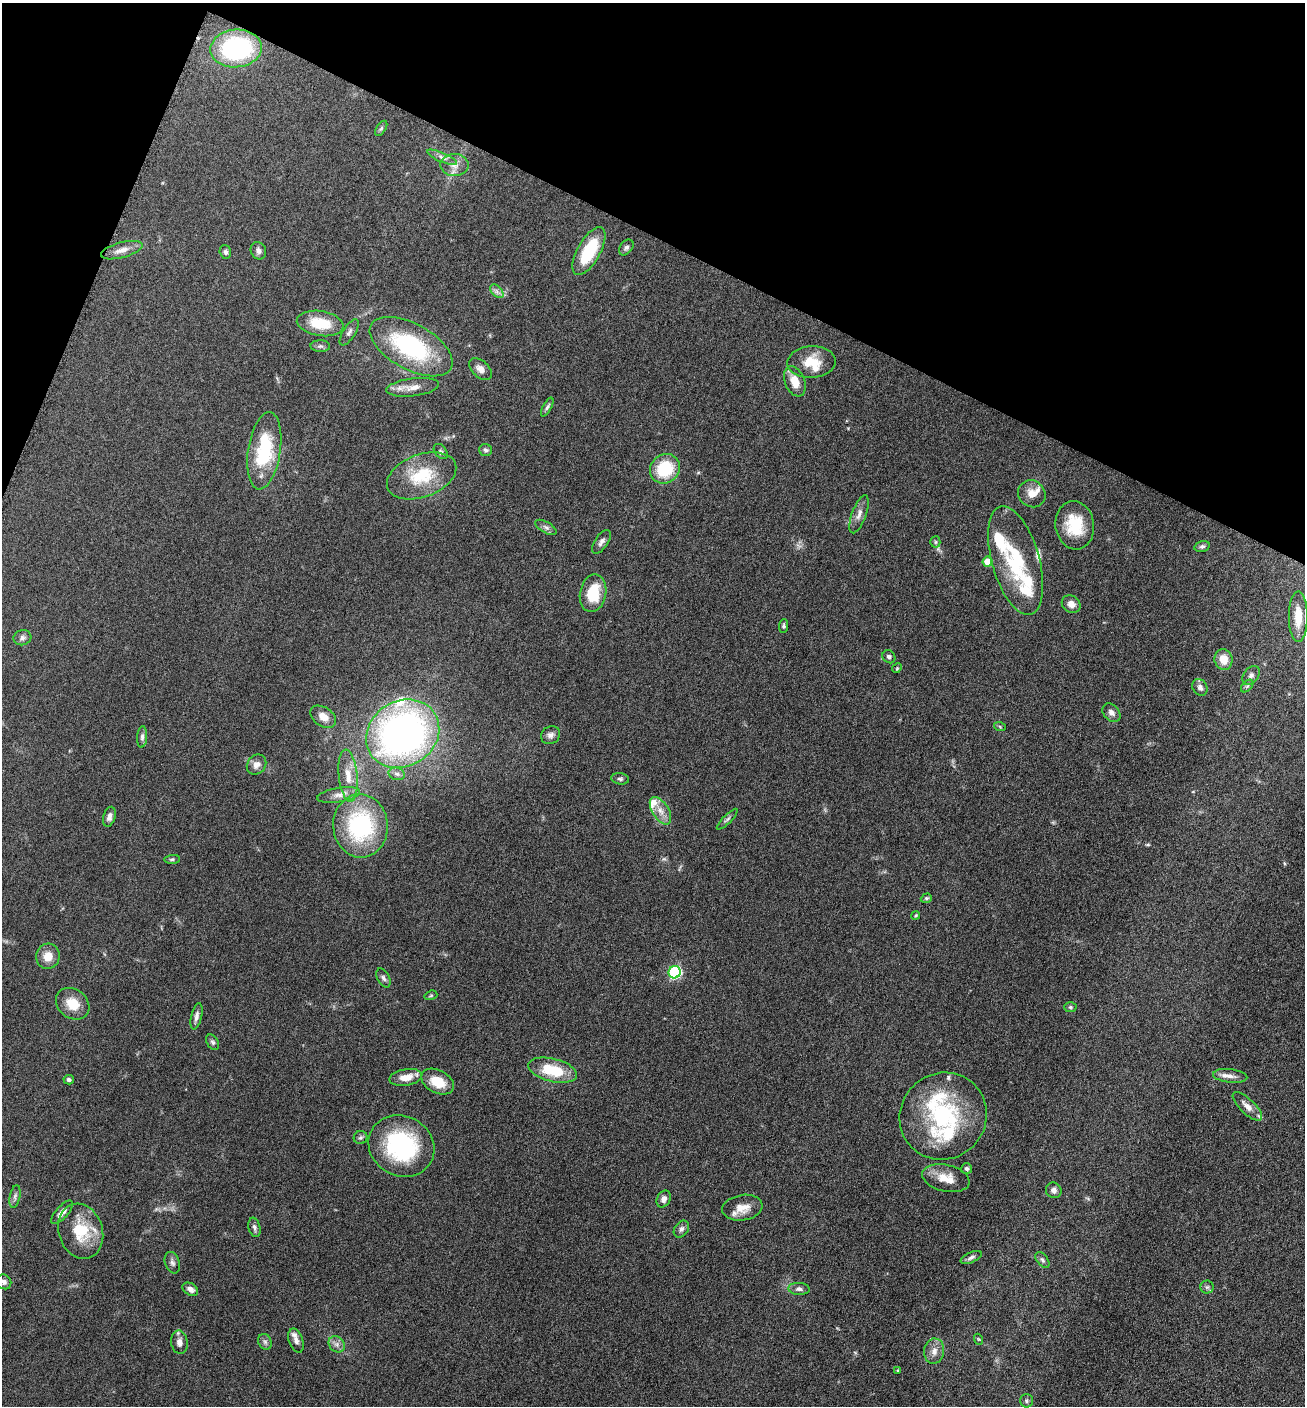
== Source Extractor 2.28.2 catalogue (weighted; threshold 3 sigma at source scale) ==
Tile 2 of 4 x 4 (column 2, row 1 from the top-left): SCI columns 1589-2891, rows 4219-5622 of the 5649 x 5632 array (HDU 1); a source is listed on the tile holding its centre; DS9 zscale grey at full resolution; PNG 1307 x 1408 px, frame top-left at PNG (2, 3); each listed source drawn as its Kron ellipse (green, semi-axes under 4 px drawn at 4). Shown black and unused: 20% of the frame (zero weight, under 6 of 12 exposures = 1% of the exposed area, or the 3 px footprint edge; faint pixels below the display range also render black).
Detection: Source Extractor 2.28.2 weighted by HDU 2 'WHT'; one run over the whole footprint, this tile lists its part. Background 0.088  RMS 0.0039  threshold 0.0158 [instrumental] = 3 sigma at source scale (4.09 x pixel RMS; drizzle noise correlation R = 1.36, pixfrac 0.8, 0.05/0.05 arcsec/px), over >= 5 px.
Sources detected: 120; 16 inside a brighter listed object's ellipse — not listed separately; the other 104 listed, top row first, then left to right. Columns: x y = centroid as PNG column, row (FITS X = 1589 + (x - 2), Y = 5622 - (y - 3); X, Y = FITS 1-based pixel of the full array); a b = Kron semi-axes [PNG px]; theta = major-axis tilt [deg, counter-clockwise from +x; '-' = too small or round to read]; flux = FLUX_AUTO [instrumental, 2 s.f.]
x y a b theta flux
236 48 26 19 5 49
381 128 8 4 56 0.71
442 157 16 4 -23 1.7
455 165 14 11 -1 3.2
626 247 9 6 52 0.99
122 250 21 7 15 3.3
258 251 9 7 -67 1.4
589 251 27 11 61 17
225 252 7 5 -74 0.88
497 291 8 5 -45 1.2
320 323 23 12 -9 11
349 332 15 6 59 1.5
320 346 10 6 -2 0.98
411 347 46 22 -29 42
811 362 24 16 4 8.1
480 369 13 8 -43 2.3
795 381 16 10 -67 5.2
413 387 26 9 7 4
547 407 10 4 62 0.9
486 450 6 6 - 0.93
264 451 39 16 81 26
441 452 8 6 -51 0.8
665 469 16 14 43 17
422 476 36 21 20 17
1032 494 14 13 - 3.8
859 514 20 7 70 2.4
1075 525 24 19 -81 13
546 527 12 5 -30 1.2
601 542 13 6 56 1.5
935 542 5 5 - 0.55
1202 546 8 5 14 0.76
1016 561 56 24 -74 27
988 562 5 5 - 5.6
593 593 19 13 80 12
1071 604 10 8 -33 2.4
1298 617 25 9 -90 7.4
784 626 7 4 87 0.64
22 638 9 7 14 1.2
889 657 7 6 - 1
1224 659 10 9 - 4.6
897 668 5 4 - 0.41
1251 675 11 7 52 1.5
1247 686 7 4 45 0.67
1200 687 9 7 -60 1.4
1111 713 10 7 -47 1.8
323 717 14 9 -34 3.5
1000 727 6 4 -20 0.46
403 734 38 32 33 160
550 735 10 8 31 1.7
142 737 11 5 86 1.1
256 765 11 9 49 2.4
397 774 8 6 -15 1.1
348 776 26 9 -84 5.8
620 779 9 5 -8 0.79
339 795 22 7 9 3
660 811 15 8 -58 3.4
109 817 10 6 74 1.5
727 819 14 3 45 0.82
360 826 32 27 -85 39
172 859 7 4 5 0.63
926 898 5 4 - 0.5
916 915 4 3 - 0.35
48 956 13 11 75 3.9
675 972 6 6 - 45
383 978 10 6 -63 1.1
431 995 6 4 17 0.49
73 1004 18 14 -38 6.9
1070 1007 6 5 - 0.55
196 1016 13 5 77 1.6
213 1042 8 5 -58 0.87
553 1070 25 11 -14 14
1230 1076 17 7 -6 2.3
406 1077 16 8 10 4.2
69 1080 5 5 - 0.8
438 1082 17 11 -28 7.4
1247 1106 19 7 -44 3.1
943 1116 44 42 45 40
360 1138 7 6 - 0.78
401 1146 34 30 -29 39
967 1169 5 5 - 0.83
946 1178 24 13 -13 6.2
1054 1190 8 7 - 1.6
15 1196 11 5 79 1.1
664 1199 9 6 63 1.8
742 1208 20 12 9 4.8
62 1212 15 6 49 2.5
254 1227 10 6 -77 1.2
681 1229 9 7 53 1.2
81 1231 28 22 -72 13
971 1257 11 5 25 1.1
1042 1260 9 5 -53 0.89
172 1263 11 7 -70 1.3
4 1282 8 7 - 1.2
1207 1287 6 6 - 0.78
190 1289 8 5 -31 1.8
799 1289 10 6 -3 1.3
978 1339 5 3 - 0.36
296 1341 12 7 -71 1.6
179 1342 12 8 -82 2
265 1342 8 6 -62 1
337 1344 9 7 -45 1.5
934 1351 13 10 82 2.7
898 1371 3 3 - 0.7
1026 1401 6 6 - 0.76